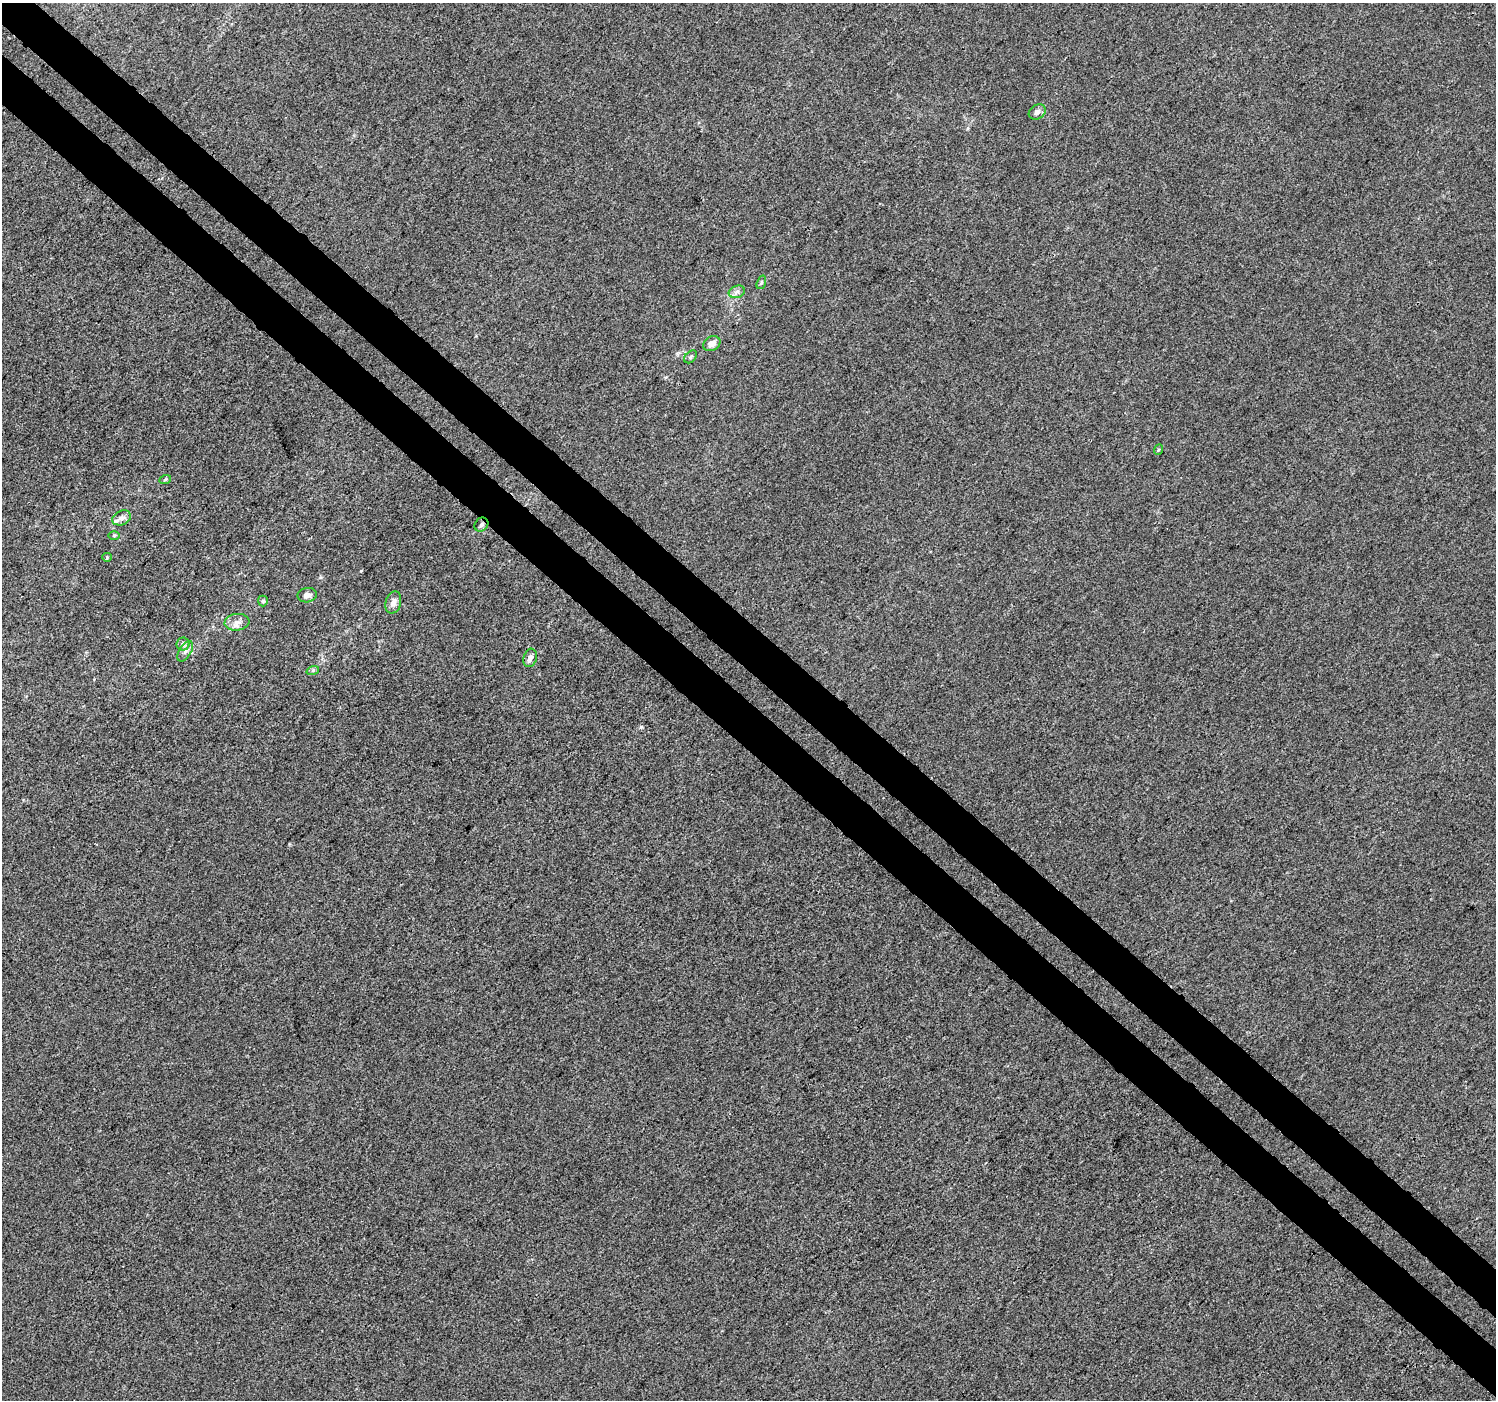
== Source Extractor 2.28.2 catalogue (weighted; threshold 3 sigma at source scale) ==
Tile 11 of 4 x 4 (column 3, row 3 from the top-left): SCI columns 3038-4531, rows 1671-3068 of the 6066 x 6071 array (HDU 1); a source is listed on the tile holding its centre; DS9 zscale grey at full resolution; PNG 1498 x 1402 px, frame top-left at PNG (2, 3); each listed source drawn as its Kron ellipse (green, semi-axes under 4 px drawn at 4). Shown black and unused: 7% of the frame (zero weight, under 3 of 4 exposures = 5% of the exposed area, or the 3 px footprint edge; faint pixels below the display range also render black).
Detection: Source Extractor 2.28.2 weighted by HDU 2 'WHT'; one run over the whole footprint, this tile lists its part. Background -2.03e-04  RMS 0.0047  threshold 0.021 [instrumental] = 3 sigma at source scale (4.5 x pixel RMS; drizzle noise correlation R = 1.50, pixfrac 1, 0.0396/0.0396 arcsec/px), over >= 5 px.
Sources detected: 20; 1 inside a brighter listed object's ellipse — not listed separately; the other 19 listed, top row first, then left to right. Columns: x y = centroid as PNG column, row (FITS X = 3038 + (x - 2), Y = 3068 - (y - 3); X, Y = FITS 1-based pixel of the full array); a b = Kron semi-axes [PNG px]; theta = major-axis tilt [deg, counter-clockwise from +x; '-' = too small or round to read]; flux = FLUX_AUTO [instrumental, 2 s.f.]
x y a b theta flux
1037 112 9 7 32 2.1
761 282 7 4 72 0.79
737 292 8 6 21 1.7
712 344 9 7 31 2.8
691 357 7 5 42 0.93
1158 450 5 3 - 0.46
165 480 6 3 20 0.63
122 518 10 7 22 2
481 525 7 6 - 1.2
114 536 5 4 - 0.51
107 557 5 4 - 0.52
307 595 10 7 11 1.9
263 601 5 5 - 0.66
393 602 11 7 75 2.3
237 622 12 8 6 2.8
183 644 6 6 - 1.4
185 651 11 6 58 2
530 658 9 6 72 2.1
313 670 6 4 19 0.75
Overlapping masked pixels (flux is a lower limit): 1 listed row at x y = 481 525
Unlisted compact peaks at least as high as the median listed source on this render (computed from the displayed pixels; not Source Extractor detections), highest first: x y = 641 727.